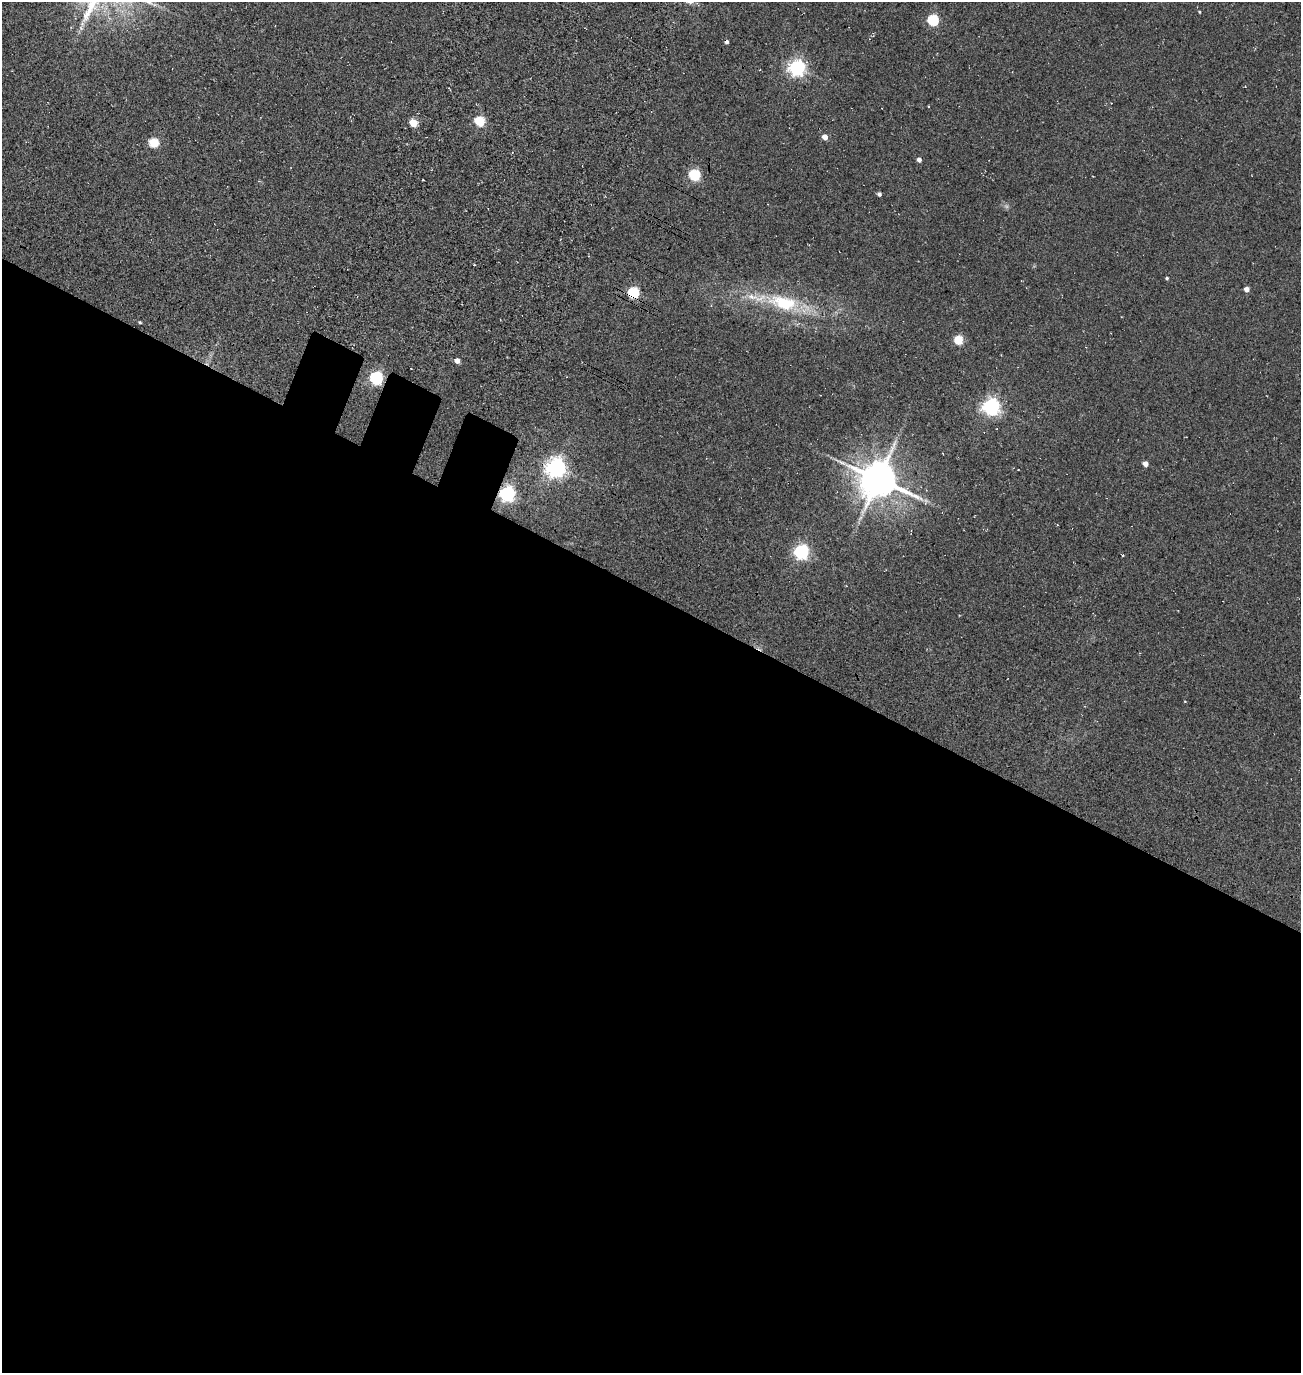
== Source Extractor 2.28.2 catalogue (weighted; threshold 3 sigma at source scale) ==
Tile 14 of 4 x 4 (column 2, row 4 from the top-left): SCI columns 1783-3081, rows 245-1615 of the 5922 x 5903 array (HDU 1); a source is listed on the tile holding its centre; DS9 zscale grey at full resolution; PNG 1303 x 1375 px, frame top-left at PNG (2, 2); no overlay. Shown black and unused: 58% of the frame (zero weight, under 3 of 5 exposures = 11% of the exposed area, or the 3 px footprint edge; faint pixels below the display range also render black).
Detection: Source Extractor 2.28.2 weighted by HDU 2 'WHT'; one run over the whole footprint, this tile lists its part. Background 0.0815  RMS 0.026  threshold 0.118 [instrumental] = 3 sigma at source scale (4.5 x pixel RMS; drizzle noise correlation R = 1.50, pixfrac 1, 0.05/0.05 arcsec/px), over >= 5 px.
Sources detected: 32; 1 too faint to see at this stretch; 1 cosmic-ray / hot-pixel residue — not listed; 1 inside a brighter listed object's ellipse — not listed separately; the other 29 listed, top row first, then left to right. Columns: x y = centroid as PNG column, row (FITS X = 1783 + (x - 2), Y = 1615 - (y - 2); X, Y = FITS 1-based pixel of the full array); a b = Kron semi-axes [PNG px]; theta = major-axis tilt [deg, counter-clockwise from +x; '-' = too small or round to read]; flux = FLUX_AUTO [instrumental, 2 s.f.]
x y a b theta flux
1199 12 4 2 - 2.1
933 20 5 5 - 250
81 28 7 4 -46 4.3
797 68 6 6 - 910
479 121 5 5 - 180
413 123 5 4 - 83
825 137 4 4 - 27
153 143 5 5 - 130
919 160 4 4 - 11
694 175 5 5 - 250
879 194 4 4 - 6.5
474 265 3 2 - 2.1
1167 278 4 3 - 3.8
1246 289 4 4 - 17
633 293 5 5 - 230
783 303 47 20 -13 160
140 322 4 3 - 2.7
958 340 8 8 - 37
457 361 4 4 - 17
376 378 6 5 - 440
991 406 6 6 - 990
1145 464 5 5 - 13
555 468 7 7 - 1400
878 479 11 10 - 8100
507 494 6 6 - 850
926 501 8 5 80 5.9
860 518 8 4 53 6.8
801 552 6 6 - 630
1123 555 4 2 - 2
Overlapping masked pixels (flux is a lower limit): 2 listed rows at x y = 633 293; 507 494